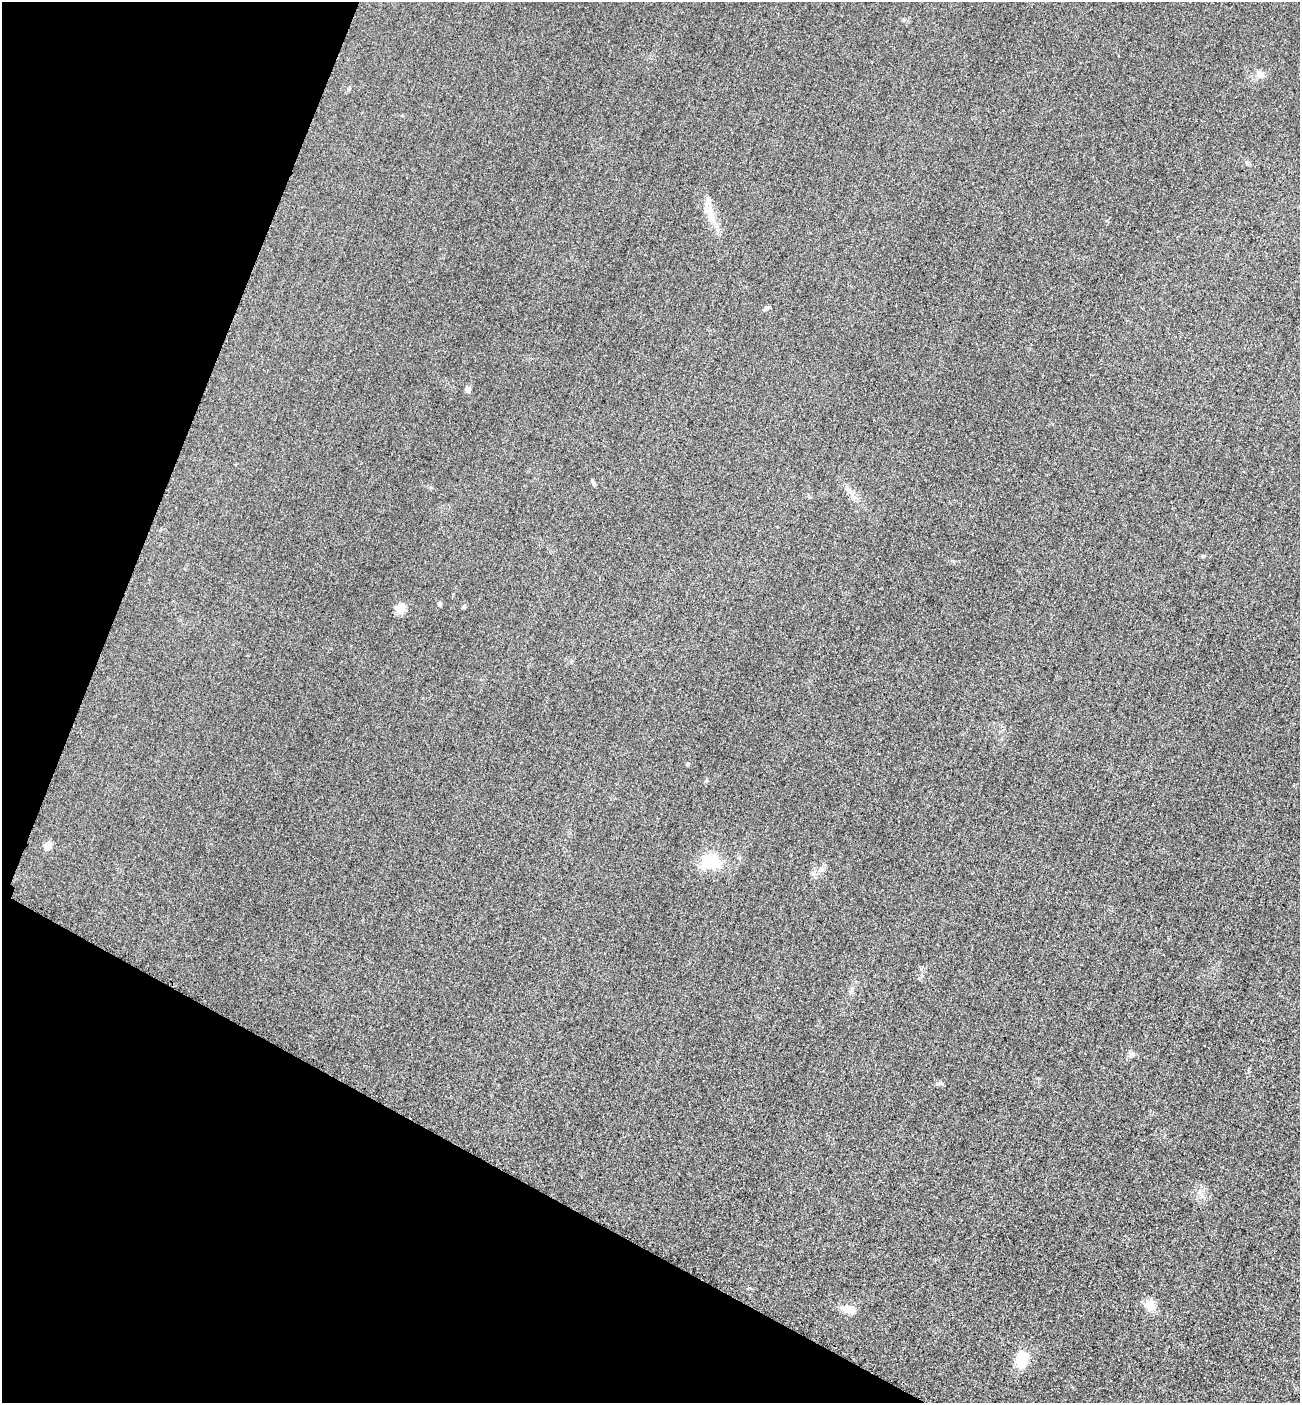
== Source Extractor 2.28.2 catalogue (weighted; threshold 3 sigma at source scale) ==
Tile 9 of 4 x 4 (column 1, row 3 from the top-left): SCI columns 305-1602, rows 1427-2827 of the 5667 x 5654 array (HDU 1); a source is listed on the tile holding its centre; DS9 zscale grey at full resolution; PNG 1302 x 1405 px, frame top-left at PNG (2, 2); no overlay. Shown black and unused: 22% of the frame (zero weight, under 3 of 4 exposures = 3% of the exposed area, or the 3 px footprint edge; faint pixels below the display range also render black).
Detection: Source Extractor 2.28.2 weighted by HDU 2 'WHT'; one run over the whole footprint, this tile lists its part. Background 0.0584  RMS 0.017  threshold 0.0756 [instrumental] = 3 sigma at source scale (4.5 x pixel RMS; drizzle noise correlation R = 1.50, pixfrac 1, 0.05/0.05 arcsec/px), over >= 5 px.
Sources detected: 18; all 18 listed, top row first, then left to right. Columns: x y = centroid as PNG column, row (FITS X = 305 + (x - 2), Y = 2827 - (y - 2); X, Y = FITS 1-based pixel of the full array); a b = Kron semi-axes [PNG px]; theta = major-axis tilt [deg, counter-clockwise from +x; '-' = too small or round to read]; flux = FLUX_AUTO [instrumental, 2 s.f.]
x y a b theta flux
1260 74 7 7 - 13
349 89 7 4 70 2.2
710 212 27 10 -66 27
764 310 7 5 19 3.3
468 389 5 4 - 14
593 483 10 3 -67 2.8
439 604 5 5 - 3.9
400 609 12 10 73 16
687 764 4 3 - 2.6
48 846 5 5 - 37
739 858 6 5 - 2.9
710 861 17 12 -11 69
821 869 6 6 - 4.4
1131 1054 9 6 -29 5.4
939 1083 7 5 21 3.3
1150 1305 12 10 -48 21
847 1309 19 8 -15 15
1022 1360 18 13 74 39
Unlisted compact peaks at least as high as the median listed source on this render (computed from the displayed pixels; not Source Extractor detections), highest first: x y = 464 606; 706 781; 1203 556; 1246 162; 953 561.